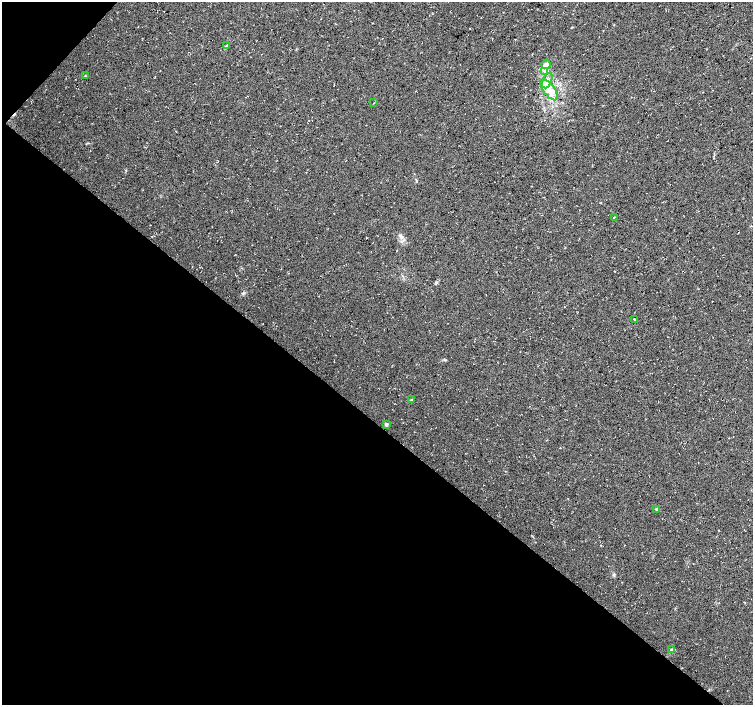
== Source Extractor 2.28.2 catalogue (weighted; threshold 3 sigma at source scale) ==
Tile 9 of 4 x 4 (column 1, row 3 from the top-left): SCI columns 6-1507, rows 1643-3048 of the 6017 x 6031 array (HDU 1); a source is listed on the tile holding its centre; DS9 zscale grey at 2 x 2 block average (1 PNG px = mean of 2 x 2 image px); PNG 755 x 707 px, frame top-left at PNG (2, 2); each listed source drawn as its Kron ellipse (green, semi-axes under 4 px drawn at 4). Shown black and unused: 41% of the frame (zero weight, under 3 of 4 exposures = <1% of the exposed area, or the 3 px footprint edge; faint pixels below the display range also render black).
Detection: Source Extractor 2.28.2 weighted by HDU 2 'WHT'; one run over the whole footprint, this tile lists its part. Background 0.0111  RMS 0.0071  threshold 0.0321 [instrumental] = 3 sigma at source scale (4.5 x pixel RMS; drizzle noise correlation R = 1.50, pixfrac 1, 0.0396/0.0396 arcsec/px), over >= 5 px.
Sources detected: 15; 1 cosmic-ray / hot-pixel residue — neither listed nor drawn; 1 inside a brighter listed object's ellipse — not listed separately; the other 13 listed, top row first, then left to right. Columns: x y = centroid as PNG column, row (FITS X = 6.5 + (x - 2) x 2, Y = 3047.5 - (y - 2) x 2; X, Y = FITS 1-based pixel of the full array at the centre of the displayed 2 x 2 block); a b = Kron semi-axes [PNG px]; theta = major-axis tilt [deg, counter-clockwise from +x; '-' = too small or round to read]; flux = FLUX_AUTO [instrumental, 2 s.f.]
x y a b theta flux
226 46 4 3 - 1.8
546 64 4 4 - 6.7
544 72 4 2 - 1.9
85 76 3 2 - 0.98
547 80 8 4 67 8.1
549 90 12 5 -53 16
373 103 2 2 - 4.1
614 217 3 2 - 0.9
634 319 2 2 - 2
411 400 3 2 - 1
386 424 3 3 - 3.4
656 509 3 3 - 1.8
671 650 4 3 - 2.3
Diffuse or blended objects may show on this block-average render without a row.